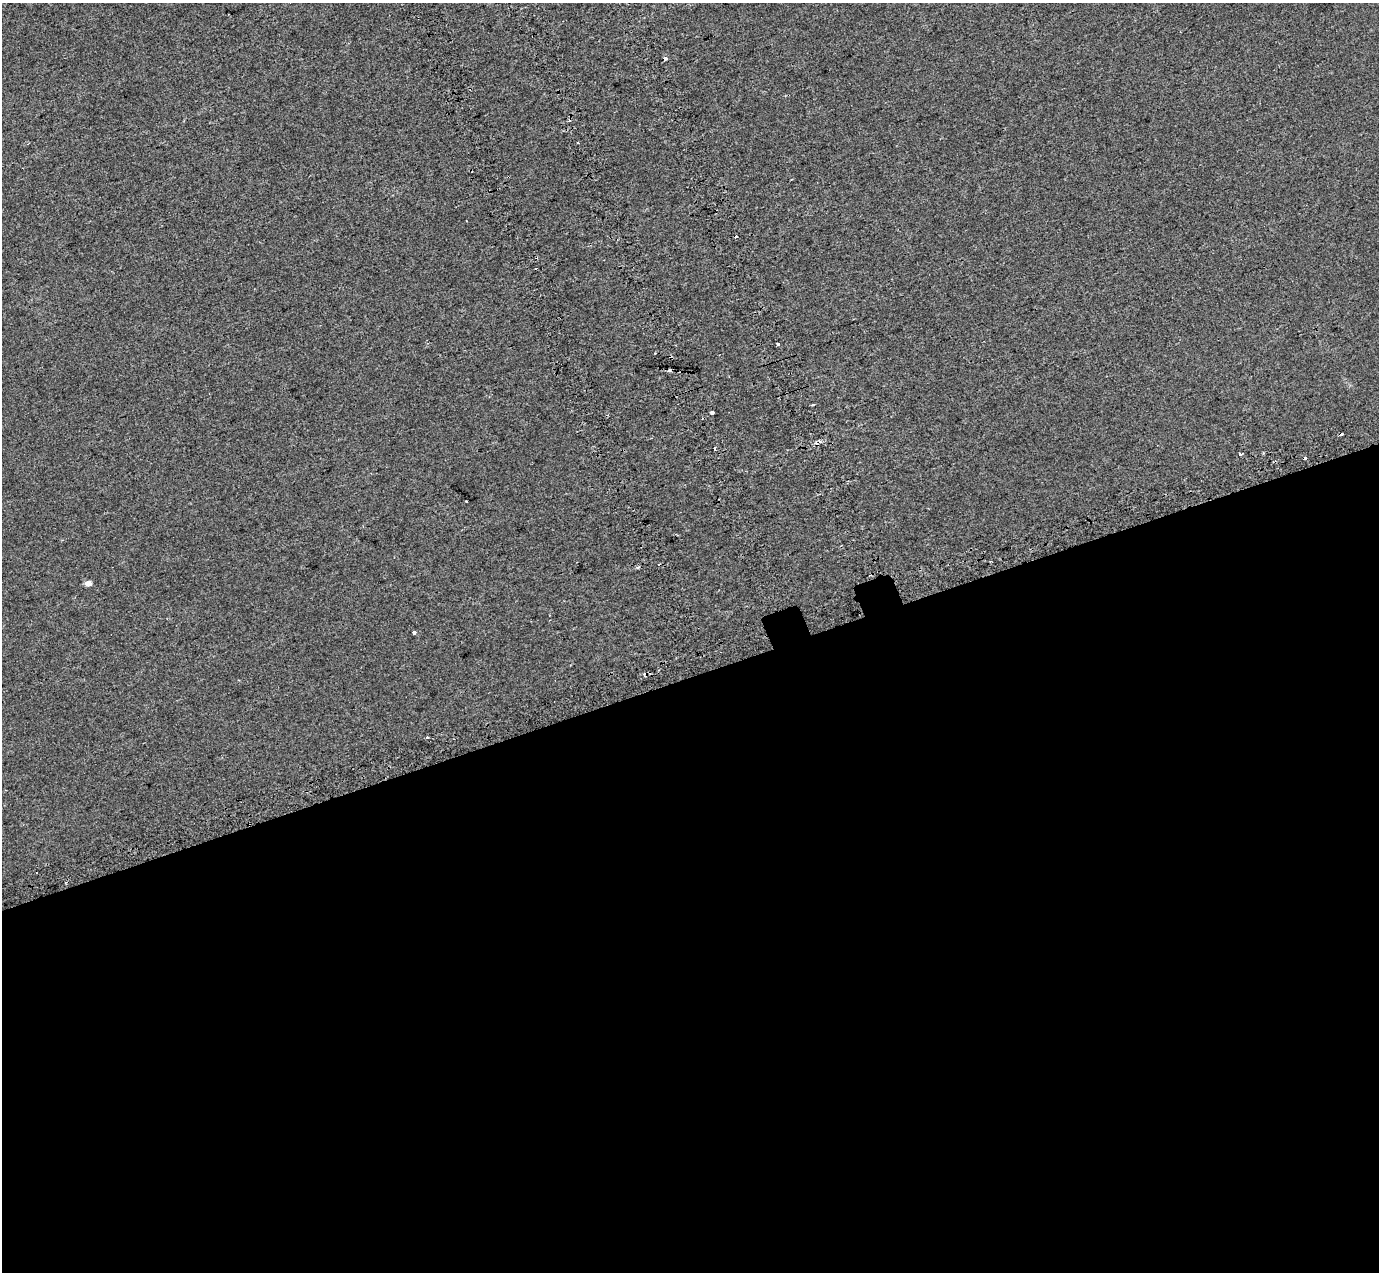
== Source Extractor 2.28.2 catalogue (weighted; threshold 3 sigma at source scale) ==
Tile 15 of 4 x 4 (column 3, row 4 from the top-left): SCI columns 2857-4233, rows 226-1495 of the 5712 x 5475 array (HDU 1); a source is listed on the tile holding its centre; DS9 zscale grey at full resolution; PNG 1381 x 1274 px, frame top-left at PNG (2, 3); no overlay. Shown black and unused: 47% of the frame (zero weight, under 2 of 3 exposures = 6% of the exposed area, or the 3 px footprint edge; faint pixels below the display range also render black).
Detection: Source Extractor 2.28.2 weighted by HDU 2 'WHT'; one run over the whole footprint, this tile lists its part. Background 0.00395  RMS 0.007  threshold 0.0313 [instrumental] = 3 sigma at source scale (4.5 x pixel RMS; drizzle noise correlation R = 1.50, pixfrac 1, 0.0396/0.0396 arcsec/px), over >= 5 px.
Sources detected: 20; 9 cosmic-ray / hot-pixel residue — not listed; the other 11 listed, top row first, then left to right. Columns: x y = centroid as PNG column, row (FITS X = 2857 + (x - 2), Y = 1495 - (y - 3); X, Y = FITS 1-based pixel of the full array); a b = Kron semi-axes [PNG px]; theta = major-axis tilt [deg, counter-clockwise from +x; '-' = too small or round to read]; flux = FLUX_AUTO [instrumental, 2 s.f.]
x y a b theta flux
666 58 3 3 - 2.6
778 344 3 3 - 2.9
712 412 3 3 - 3.7
715 449 3 2 - 0.85
1263 453 3 2 - 0.69
1240 454 4 3 - 1.8
467 501 3 2 - 0.81
638 567 5 4 - 0.9
88 583 5 4 - 5.8
414 633 3 3 - 12
427 738 3 3 - 2.3